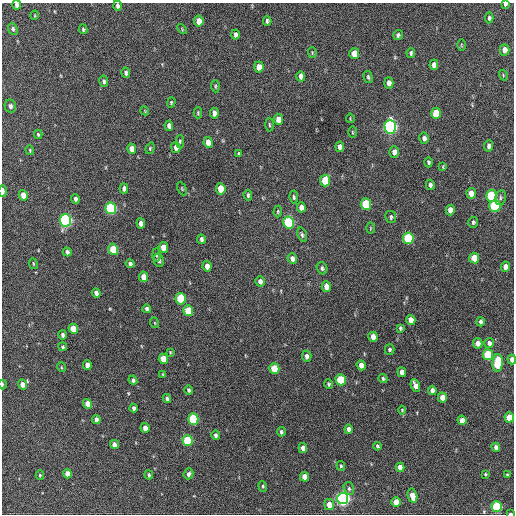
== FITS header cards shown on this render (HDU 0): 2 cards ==
NAXIS1  =                  512 / Axis length
NAXIS2  =                  512 / Axis length

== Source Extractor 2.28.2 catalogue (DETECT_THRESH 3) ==
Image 512 x 512 px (HDU 0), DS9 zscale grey, 1 PNG px = 1 image px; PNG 516 x 516 px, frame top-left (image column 1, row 512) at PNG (2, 3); each listed source drawn as its Kron ellipse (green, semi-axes under 4 px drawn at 4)
Background 507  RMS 14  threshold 43.1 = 3 sigma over >= 5 px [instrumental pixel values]
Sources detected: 166; all 166 listed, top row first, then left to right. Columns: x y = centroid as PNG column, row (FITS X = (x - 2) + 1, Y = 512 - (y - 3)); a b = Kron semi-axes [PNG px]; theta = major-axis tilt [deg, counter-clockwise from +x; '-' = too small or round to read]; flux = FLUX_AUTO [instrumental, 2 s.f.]
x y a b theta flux
505 4 4 4 - 2600
17 5 4 4 - 3400
117 6 5 3 - 2500
35 15 5 3 - 780
489 18 5 4 - 2500
199 21 5 4 - 11000
267 21 4 3 - 2100
13 29 6 4 -66 1900
83 29 5 3 - 1200
182 29 6 3 -47 910
235 35 5 4 - 3100
398 35 5 4 - 2300
461 45 6 4 -89 960
505 50 5 5 - 8300
312 52 5 4 - 1000
411 53 5 4 - 1800
354 54 5 5 - 14000
434 65 5 4 - 5800
259 67 5 4 - 9200
126 73 5 4 - 2500
503 75 5 3 - 970
301 76 5 4 - 4500
368 77 6 3 -75 1600
104 81 6 4 -79 2200
389 83 5 4 - 5200
215 86 6 3 -86 1200
171 102 5 4 - 1100
10 106 7 5 -79 3300
145 111 4 3 - 830
198 113 5 4 - 1100
214 113 5 4 - 5400
436 113 6 5 - 24000
350 118 5 3 - 860
278 119 5 4 - 8300
269 125 7 3 -88 1200
169 126 5 4 - 4400
390 127 7 5 -89 290000
352 132 5 3 - 1000
38 134 4 3 - 1300
424 138 5 4 - 3400
180 141 6 4 88 1600
208 142 5 4 - 9100
489 146 6 4 85 3300
176 147 5 4 - 4400
340 147 5 4 - 6000
150 148 6 4 70 1300
132 149 5 4 - 7800
30 150 5 3 - 1100
394 152 6 5 - 5200
239 154 4 3 - 1300
428 162 5 4 - 1700
442 167 3 3 - 2900
325 181 6 5 - 32000
430 185 5 4 - 3000
124 188 5 4 - 4300
182 189 7 4 -64 1200
221 189 6 4 -82 19000
3 191 6 3 -88 5200
471 193 5 4 - 8100
23 195 5 4 - 10000
248 195 5 3 - 1800
491 196 6 5 - 60000
294 197 6 4 -83 1600
500 198 7 5 77 2200
75 199 5 3 - 2400
366 204 6 5 - 49000
495 206 6 5 - 80000
301 207 5 4 - 5500
111 208 6 5 - 130000
450 210 5 4 - 7200
278 211 6 4 88 1200
391 217 6 5 - 2000
65 220 6 5 - 220000
288 222 6 5 - 89000
473 222 5 4 - 2000
141 223 5 4 - 4500
371 228 5 3 - 860
302 235 7 4 -71 2000
408 238 6 5 - 72000
201 239 5 4 - 2500
163 248 5 4 - 11000
113 249 6 5 - 36000
67 252 4 4 - 2800
156 255 7 4 -88 1500
474 258 5 5 - 19000
292 259 5 4 - 5400
159 260 7 5 -79 2900
33 264 5 3 - 940
130 264 4 4 - 2400
207 266 5 4 - 6300
505 267 5 4 - 6700
322 268 6 5 - 1900
143 277 5 4 - 9200
260 281 5 4 - 4000
326 287 5 4 - 9600
96 293 5 4 - 4000
181 299 6 5 - 39000
147 309 4 3 - 2800
188 311 5 5 - 27000
411 320 5 4 - 8800
480 322 4 4 - 2300
155 323 5 3 - 900
400 328 4 3 - 1500
73 329 5 4 - 18000
63 335 4 3 - 2400
373 337 5 4 - 8700
478 343 5 4 - 6700
489 343 5 5 - 3900
63 347 4 3 - 1600
390 349 5 5 - 1700
170 352 4 3 - 910
488 355 5 5 - 53000
307 356 6 4 -86 3600
163 359 5 4 - 19000
512 360 5 3 - 5200
498 363 9 5 86 58000
87 365 5 4 - 5600
361 365 5 4 - 7000
61 367 5 3 - 860
274 369 5 5 - 27000
402 372 5 4 - 6900
163 374 3 2 - 750
383 378 5 4 - 1600
133 380 5 4 - 2100
341 380 5 5 - 41000
2 384 5 2 - 1500
22 384 5 4 - 7400
329 384 5 4 - 1600
415 386 7 4 -68 6500
188 390 4 3 - 1800
432 390 4 4 - 4500
167 398 4 3 - 2200
442 398 5 4 - 11000
88 404 5 4 - 11000
134 408 4 3 - 2400
402 410 4 4 - 840
509 417 5 4 - 19000
193 419 5 5 - 80000
96 420 4 4 - 4300
462 420 5 4 - 7600
145 428 5 4 - 5800
349 429 4 4 - 3700
281 432 5 3 - 1500
216 435 5 4 - 2400
187 440 5 5 - 59000
114 444 4 4 - 4900
377 446 4 3 - 1500
496 447 4 4 - 4900
303 448 5 4 - 7000
341 466 4 3 - 1300
400 467 4 4 - 8200
67 474 4 4 - 10000
188 474 5 4 - 2800
485 474 3 3 - 1100
40 475 5 4 - 1300
149 475 4 3 - 1500
507 475 3 3 - 880
305 477 5 4 - 12000
263 486 5 4 - 1300
349 489 7 5 -73 1900
412 496 7 4 -75 12000
343 498 6 5 - 330000
396 502 5 4 - 17000
329 505 5 5 - 9700
497 507 5 5 - 75000
510 513 4 2 - 1700
At the frame edge (FLAGS 8, measured only in part): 8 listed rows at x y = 505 4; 17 5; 117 6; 3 191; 512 360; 2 384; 509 417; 510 513